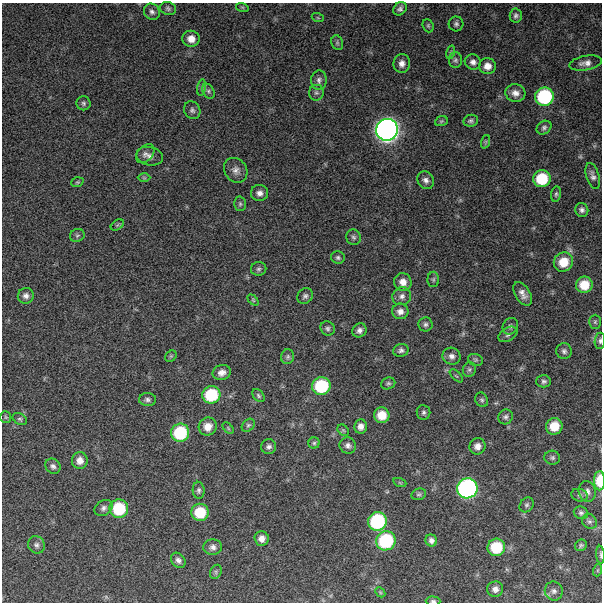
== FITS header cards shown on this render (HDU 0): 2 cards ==
NAXIS1  =                  600
NAXIS2  =                  600

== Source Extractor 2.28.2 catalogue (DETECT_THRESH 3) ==
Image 600 x 600 px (HDU 0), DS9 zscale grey, 1 PNG px = 1 image px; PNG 604 x 604 px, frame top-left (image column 1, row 600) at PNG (2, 3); each listed source drawn as its Kron ellipse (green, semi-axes under 4 px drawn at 4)
Background 1420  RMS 5.7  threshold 17.1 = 3 sigma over >= 5 px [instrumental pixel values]
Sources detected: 127; all 127 listed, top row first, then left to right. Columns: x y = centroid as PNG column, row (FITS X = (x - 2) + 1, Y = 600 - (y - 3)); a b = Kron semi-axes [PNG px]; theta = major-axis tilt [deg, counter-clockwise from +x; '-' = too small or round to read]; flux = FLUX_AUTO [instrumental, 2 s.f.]
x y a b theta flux
242 7 6 4 -18 490
168 9 8 6 -14 880
400 9 7 6 - 1200
152 12 8 7 - 1300
516 16 7 6 - 1100
318 18 6 4 -19 500
456 24 7 7 - 1000
428 26 7 5 -70 590
191 39 8 8 - 3300
337 43 7 5 -71 810
451 52 7 4 72 600
455 60 8 6 90 940
473 62 8 7 - 1800
586 63 16 7 9 2300
402 64 9 8 - 2200
487 66 8 8 - 3000
319 80 9 8 - 1500
202 88 8 4 81 770
208 91 8 5 -61 1000
316 93 8 7 - 1100
515 93 10 9 - 2400
544 97 9 9 - 37000
83 103 7 7 - 940
192 110 9 8 - 1200
441 121 6 5 - 570
471 121 7 6 - 900
544 128 8 6 36 1100
387 130 11 11 - 300000
485 142 7 4 71 640
145 154 11 7 47 1500
150 156 13 9 -13 2300
236 170 13 11 -53 2400
593 176 13 6 -73 1700
144 178 6 4 -1 470
542 179 8 8 - 15000
426 180 9 7 -54 1700
77 182 6 4 19 560
259 193 8 8 - 1800
556 194 7 5 80 760
240 204 7 6 - 820
582 210 7 6 - 1300
117 225 7 4 35 590
77 235 7 6 - 820
353 237 8 7 - 1000
338 258 7 6 - 910
563 262 10 9 - 7600
259 269 8 6 13 930
433 279 8 6 89 790
403 282 9 8 - 2900
584 285 8 8 - 7600
523 294 13 7 -59 2400
26 296 8 7 - 1600
305 296 8 7 - 1200
402 296 9 8 - 1800
253 300 6 4 -46 470
400 311 8 8 - 2100
595 322 7 6 - 720
425 324 7 7 - 1000
510 326 8 7 - 1200
328 328 7 6 - 990
359 330 7 6 - 1600
508 334 10 6 32 1200
600 341 8 5 83 920
401 350 7 6 - 1200
564 351 8 7 - 1200
171 356 6 5 - 570
452 356 9 8 - 1800
288 357 7 6 - 940
475 360 8 6 -19 820
469 369 7 6 - 910
222 373 9 7 17 2200
456 376 8 3 -45 460
544 381 7 6 - 990
388 383 7 6 - 750
321 386 9 9 - 23000
211 395 9 8 - 19000
258 396 7 5 -52 700
148 400 8 6 -2 1100
482 400 7 6 - 800
423 412 7 6 - 950
382 415 8 7 - 6400
6 417 6 5 - 550
505 417 8 7 - 1100
20 419 7 5 -33 710
248 425 7 5 44 750
361 426 7 6 - 2100
554 426 8 8 - 7600
208 427 9 8 - 3800
228 428 7 4 -46 520
343 430 6 5 - 610
180 433 9 9 - 23000
314 443 5 5 - 630
348 445 8 8 - 1500
477 446 8 8 - 2200
269 447 7 7 - 1300
552 458 8 7 - 920
80 460 8 8 - 2600
53 466 8 7 - 1300
600 481 9 5 89 8900
400 483 6 4 -19 520
467 488 10 10 - 100000
199 490 8 6 -86 990
587 491 10 8 -79 1800
419 494 7 5 14 840
579 495 8 6 -15 930
527 505 8 6 50 850
104 508 9 7 35 1500
119 509 9 9 - 18000
200 512 8 8 - 12000
581 513 7 6 - 920
377 521 9 9 - 35000
589 521 8 7 - 1100
262 538 7 7 - 2300
431 540 6 5 - 1300
386 541 10 9 - 30000
36 545 9 8 - 1400
581 545 6 5 - 700
213 547 9 8 - 1800
496 547 9 8 - 14000
600 555 9 3 -87 590
178 560 8 6 -48 1400
598 570 6 4 71 510
216 572 7 5 63 820
495 589 8 7 - 1700
554 591 9 9 - 1600
380 592 6 4 -46 470
433 601 7 4 -1 790
At the frame edge (FLAGS 8, measured only in part): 4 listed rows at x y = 600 341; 600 481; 600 555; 433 601